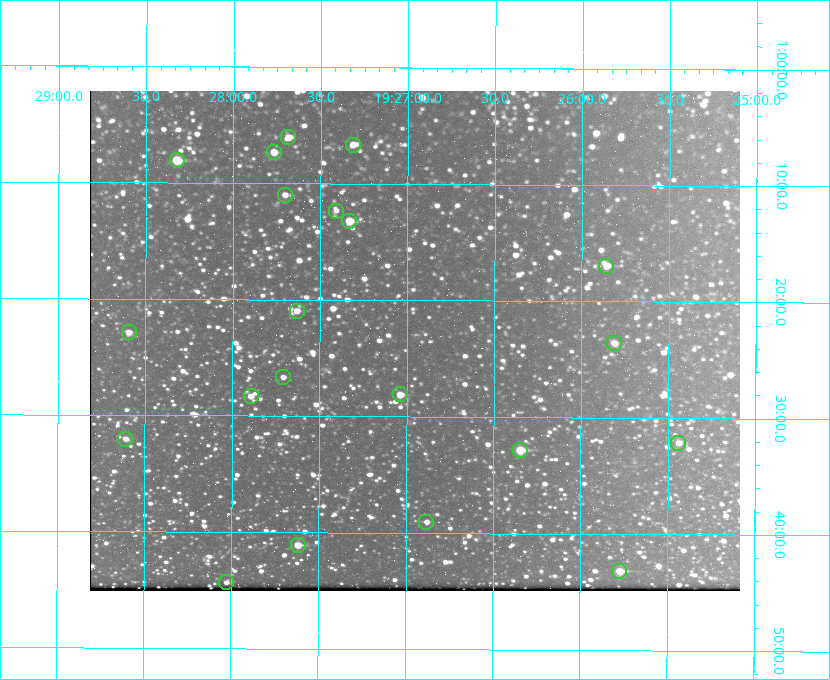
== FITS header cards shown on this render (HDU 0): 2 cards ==
NAXIS1  =                  650 / Width of table row in bytes
NAXIS2  =                  500 / Number of rows in table

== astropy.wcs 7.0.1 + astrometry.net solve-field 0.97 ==
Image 650 x 500 px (HDU 0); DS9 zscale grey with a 90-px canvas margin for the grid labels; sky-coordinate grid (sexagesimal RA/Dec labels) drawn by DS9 from the SOLVED WCS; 21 Tycho-2 reference stars matched to detected sources circled (green)
Header WCS: none
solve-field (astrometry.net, Tycho-2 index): SOLVED blind (the file carries no WCS)
Solved WCS: RA---TAN-SIP/DEC--TAN-SIP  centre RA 19:26:57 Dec +01:23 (291.74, +1.39 deg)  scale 5.16 arcsec/px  FOV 55.9' x 43.0'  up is +180 deg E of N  parity flipped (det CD > 0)
(file carries no celestial WCS; the grid is the blind solution)
Tycho-2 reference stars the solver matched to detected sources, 21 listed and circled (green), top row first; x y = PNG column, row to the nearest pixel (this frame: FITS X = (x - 90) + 1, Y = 500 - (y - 91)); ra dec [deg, ICRS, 3 dp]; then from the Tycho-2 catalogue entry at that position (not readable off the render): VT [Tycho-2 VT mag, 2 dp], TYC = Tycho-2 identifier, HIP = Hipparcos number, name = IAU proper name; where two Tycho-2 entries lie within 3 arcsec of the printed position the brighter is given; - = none
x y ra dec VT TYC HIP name
288 137 291.921 +1.101 10.89 465-1942-1 - -
353 145 291.829 +1.111 10.78 465-2030-1 - -
274 152 291.942 +1.122 10.76 465-1161-1 - -
177 160 292.081 +1.135 10.24 465-979-1 - -
285 195 291.926 +1.184 11.49 465-1994-1 - -
336 211 291.853 +1.206 11.17 465-1444-1 - -
349 221 291.833 +1.221 9.77 465-1968-1 - -
606 266 291.465 +1.282 11.06 465-140-1 - -
297 311 291.908 +1.350 10.94 465-1840-1 - -
129 332 292.148 +1.381 10.77 465-611-1 - -
614 343 291.453 +1.393 11.17 465-261-1 - -
283 377 291.927 +1.444 11.17 465-873-1 - -
400 394 291.759 +1.468 10.00 465-530-1 - -
251 396 291.973 +1.472 10.69 465-577-1 - -
125 439 292.152 +1.534 10.91 465-857-1 - -
678 443 291.360 +1.535 11.71 465-397-1 - -
520 450 291.587 +1.547 9.51 465-596-1 - -
426 522 291.720 +1.651 11.47 465-675-1 - -
298 545 291.905 +1.685 9.70 465-808-1 - -
619 571 291.444 +1.720 9.41 465-672-1 - -
226 582 292.007 +1.739 11.52 465-518-1 - -